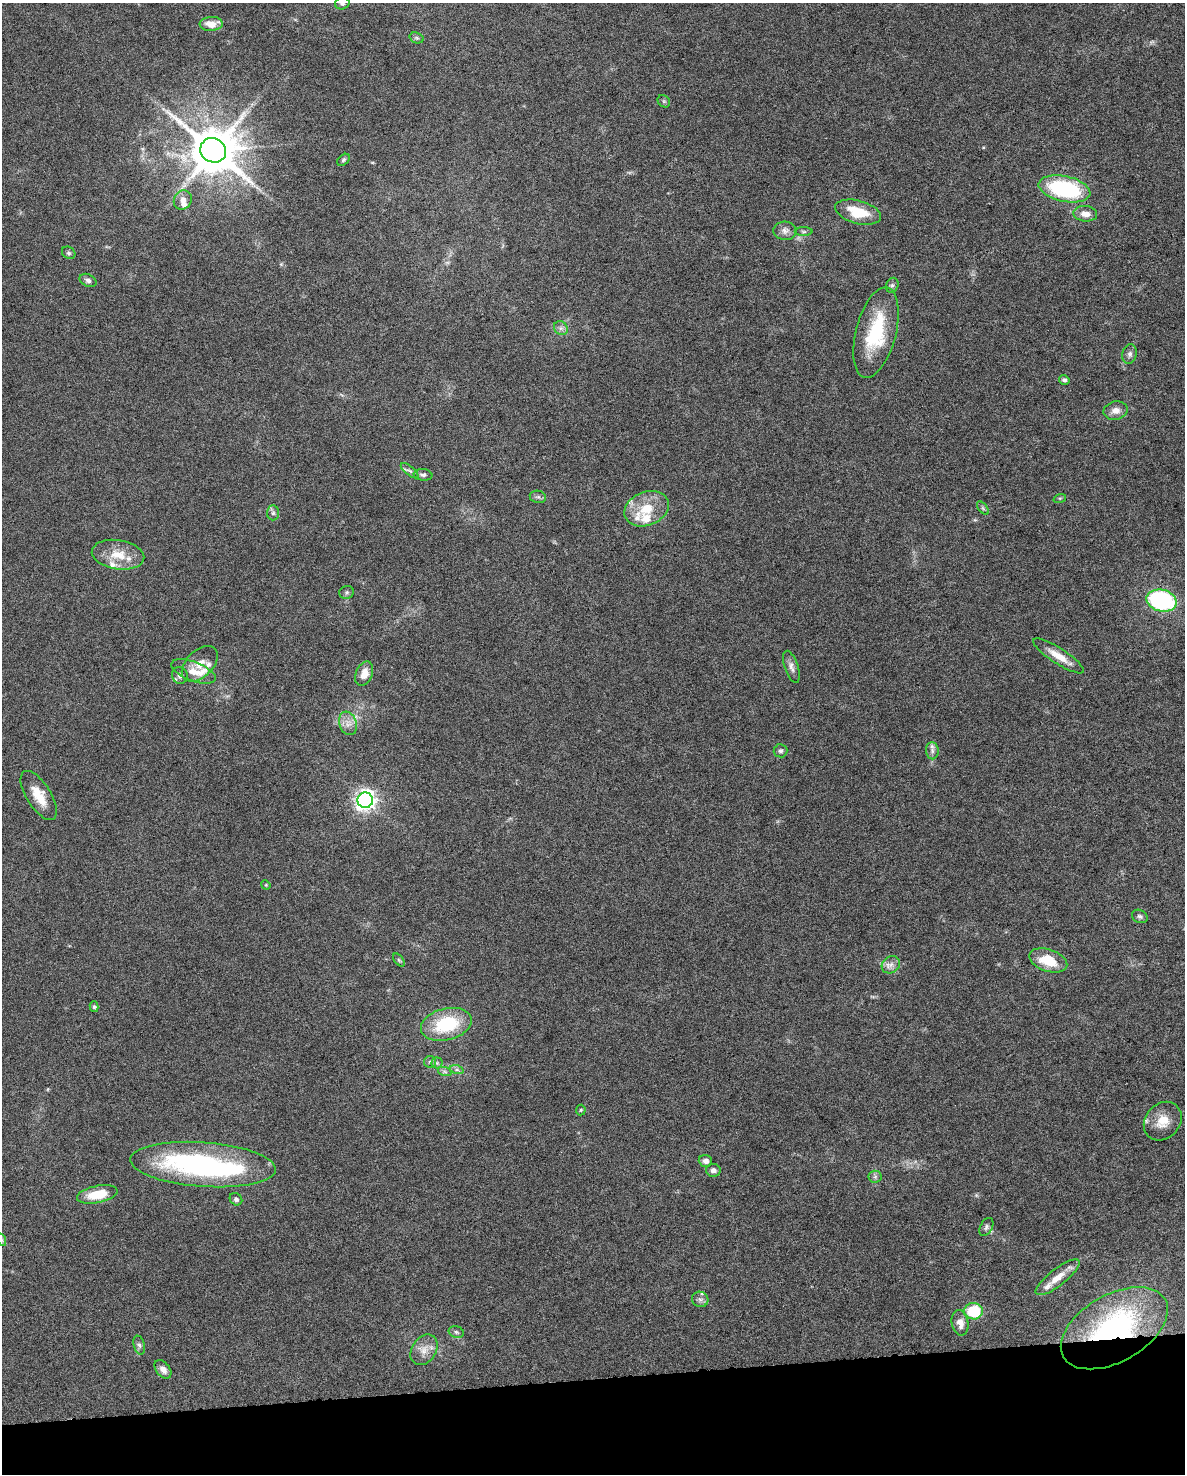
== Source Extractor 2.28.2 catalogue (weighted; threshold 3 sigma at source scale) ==
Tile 10 of 4 x 3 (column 2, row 3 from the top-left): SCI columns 1184-2366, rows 61-1532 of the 4731 x 4494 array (HDU 1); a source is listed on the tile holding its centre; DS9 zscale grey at full resolution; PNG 1187 x 1476 px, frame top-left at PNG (2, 3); each listed source drawn as its Kron ellipse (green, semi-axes under 4 px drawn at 4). Shown black and unused: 6% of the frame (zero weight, under 6 of 12 exposures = <1% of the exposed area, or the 3 px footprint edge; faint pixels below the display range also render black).
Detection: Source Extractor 2.28.2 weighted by HDU 2 'WHT'; one run over the whole footprint, this tile lists its part. Background 0.0368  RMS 0.0023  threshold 0.00935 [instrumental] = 3 sigma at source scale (4.09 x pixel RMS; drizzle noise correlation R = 1.36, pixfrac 0.8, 0.0396/0.0396 arcsec/px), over >= 5 px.
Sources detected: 80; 1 inside a brighter object's white glare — neither listed nor drawn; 8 inside a brighter listed object's ellipse — not listed separately; the other 71 listed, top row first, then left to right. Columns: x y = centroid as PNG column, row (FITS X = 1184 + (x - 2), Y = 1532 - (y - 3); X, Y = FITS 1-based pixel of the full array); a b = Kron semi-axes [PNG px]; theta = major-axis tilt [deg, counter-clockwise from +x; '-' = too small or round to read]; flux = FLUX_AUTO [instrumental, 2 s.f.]
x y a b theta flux
342 3 7 6 - 0.54
211 24 11 7 4 2.6
416 38 7 5 -19 0.41
664 101 7 5 -44 0.37
213 150 13 12 - 1100
344 160 7 5 42 0.38
1064 189 26 13 -12 25
183 200 10 8 59 1.3
858 212 23 11 -15 6.7
1085 214 12 8 -6 1.7
785 231 12 9 -5 1.2
804 232 9 4 -1 0.41
69 253 7 5 -33 0.43
88 280 9 6 -27 0.74
892 285 8 6 68 0.6
561 328 7 6 - 0.7
876 332 46 20 76 14
1130 354 10 7 78 0.76
1064 380 5 5 - 0.56
1116 411 12 9 12 1.5
410 471 11 4 -40 0.64
423 475 9 6 -7 0.58
538 497 8 6 -11 0.56
1060 498 6 4 18 0.28
983 508 8 4 -53 0.39
647 509 23 16 22 5.9
273 513 7 6 - 0.58
118 555 26 14 -9 4.7
347 592 7 6 - 0.48
1162 601 15 11 -14 25
1058 656 29 7 -33 3.1
200 664 21 13 45 3
791 667 17 6 -72 1.1
194 671 23 9 -21 3
364 674 13 8 67 2.3
180 675 8 7 - 0.8
348 723 12 8 -70 1.6
781 751 7 6 - 0.55
932 751 8 6 -89 0.82
39 795 28 12 -58 4.3
365 800 8 7 - 120
266 885 5 4 - 0.21
1140 916 8 6 -27 0.57
399 960 7 4 -53 0.29
1048 960 20 11 -18 6
891 965 10 8 36 1.2
94 1007 5 4 - 0.31
446 1024 26 16 14 12
430 1062 6 6 - 0.46
437 1063 5 5 - 0.42
457 1070 7 4 -18 0.49
445 1072 7 4 -19 0.44
581 1110 5 5 - 0.26
1163 1121 21 17 48 3.9
705 1161 7 6 - 1
203 1164 73 22 -4 43
713 1170 7 6 - 0.82
875 1177 6 6 - 0.51
97 1194 20 8 11 5.2
236 1199 7 5 -41 0.59
986 1227 10 6 63 0.59
2 1240 6 4 -72 0.29
1058 1277 27 8 38 3.1
700 1299 8 7 - 0.77
973 1311 9 8 - 9.6
960 1323 13 8 -78 1.8
1114 1328 58 33 30 49
456 1332 8 5 -18 0.47
139 1345 9 5 -75 0.6
424 1350 16 12 57 2.3
163 1369 10 6 -52 1.4
Overlapping masked pixels (flux is a lower limit): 1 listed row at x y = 1114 1328
Isophote crosses this tile's border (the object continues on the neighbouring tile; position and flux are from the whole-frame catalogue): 2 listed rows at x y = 342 3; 2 1240